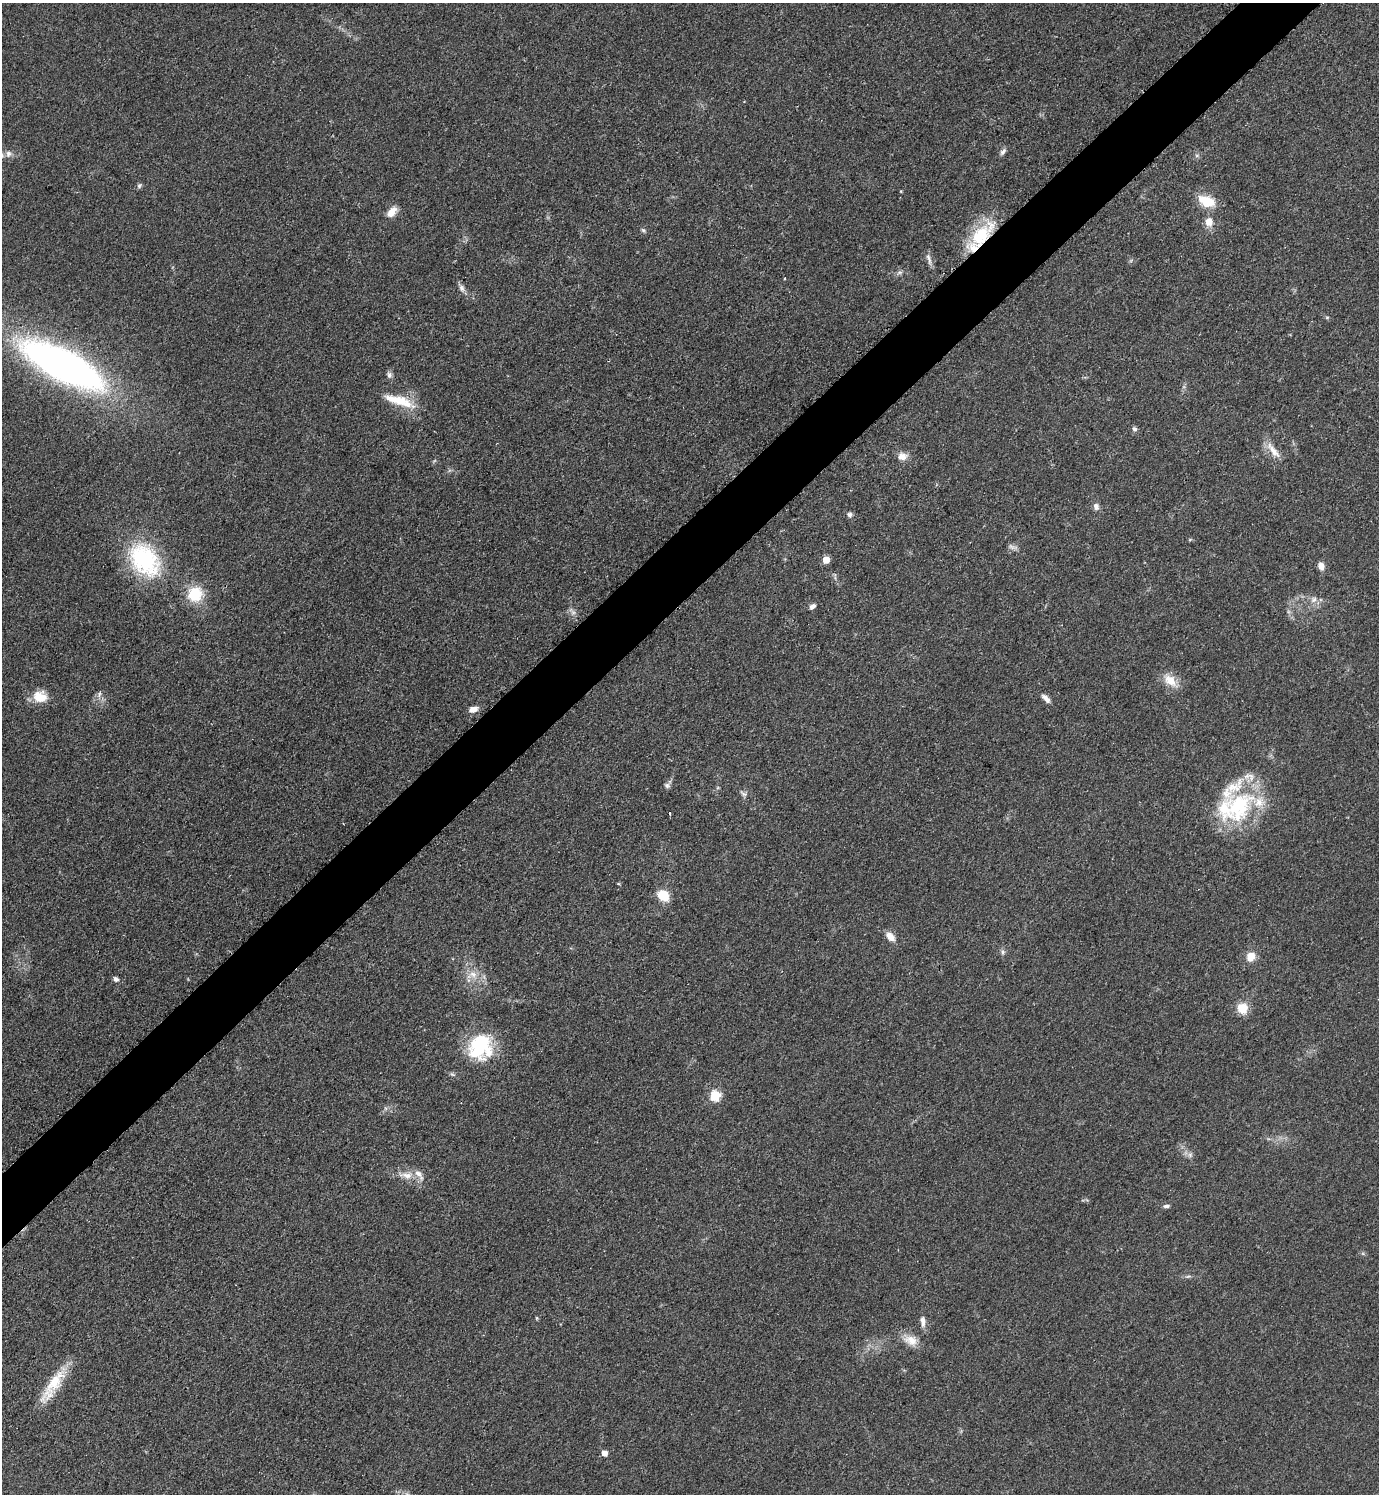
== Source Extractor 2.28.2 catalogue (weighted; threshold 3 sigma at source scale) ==
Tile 10 of 4 x 4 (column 2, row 3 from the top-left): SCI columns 1690-3066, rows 1499-2990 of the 5988 x 5990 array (HDU 1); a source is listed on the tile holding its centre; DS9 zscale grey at full resolution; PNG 1381 x 1496 px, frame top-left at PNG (2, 3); no overlay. Shown black and unused: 5% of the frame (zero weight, under 2 of 3 exposures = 1% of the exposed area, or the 3 px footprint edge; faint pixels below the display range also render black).
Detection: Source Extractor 2.28.2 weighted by HDU 2 'WHT'; one run over the whole footprint, this tile lists its part. Background 0.0801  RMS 0.0074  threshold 0.0331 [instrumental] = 3 sigma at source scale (4.5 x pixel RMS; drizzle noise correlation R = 1.50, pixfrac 1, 0.05/0.05 arcsec/px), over >= 5 px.
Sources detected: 64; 1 cosmic-ray / hot-pixel residue — not listed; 4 inside a brighter listed object's ellipse — not listed separately; the other 59 listed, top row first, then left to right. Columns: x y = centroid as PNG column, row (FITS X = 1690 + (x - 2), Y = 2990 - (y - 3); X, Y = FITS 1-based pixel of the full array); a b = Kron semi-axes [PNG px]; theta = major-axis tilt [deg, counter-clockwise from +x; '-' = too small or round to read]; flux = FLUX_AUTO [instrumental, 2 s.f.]
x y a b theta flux
1003 152 11 6 48 2.5
8 154 10 8 83 3.5
139 186 7 6 - 1.5
901 191 4 3 - 0.6
1207 202 16 9 -22 24
392 212 14 8 47 7.8
1209 222 11 9 90 7.4
643 230 7 5 -44 1.5
980 236 42 17 49 45
929 259 19 5 -75 3.6
899 272 8 6 24 2.2
785 278 3 2 - 0.93
462 288 13 7 -62 3.4
1327 317 6 4 0 0.94
62 365 68 23 -27 460
389 375 8 7 - 2.5
399 401 41 11 -17 21
1134 429 7 6 - 1.9
1273 451 27 8 -51 9.3
902 456 13 10 8 5.9
1096 506 9 7 -85 3.4
850 515 8 7 - 2.1
1190 539 6 4 20 0.82
1013 547 14 5 -17 2.7
144 560 44 31 -51 78
826 560 5 5 - 15
1321 566 10 7 -66 4.7
195 594 16 14 59 27
1313 599 10 8 44 4
812 606 7 5 33 3
572 612 14 6 -52 3.1
1170 680 22 12 -43 12
99 694 9 3 77 1.7
40 697 18 14 -7 13
1046 698 13 6 -46 3.8
473 709 10 6 17 5.4
667 785 7 6 - 2.1
743 794 12 6 -33 2.4
1239 807 49 36 57 74
618 884 5 3 - 0.69
663 896 16 12 -41 12
890 937 12 8 -44 6.9
1003 952 8 6 -81 2.2
1251 957 10 9 - 9.5
473 974 13 9 -2 7.6
116 979 8 6 -44 2.1
1242 1008 12 11 - 13
480 1047 31 27 68 50
715 1096 6 5 - 52
1190 1155 7 7 - 2.2
407 1175 18 10 -8 9
1166 1206 7 5 8 2.2
1188 1276 9 3 13 1.5
537 1318 6 3 -89 0.73
923 1321 15 7 -83 4.4
911 1340 21 13 -24 10
53 1385 54 12 57 26
604 1453 5 4 - 7.1
407 1494 8 4 -36 1.5
Overlapping masked pixels (flux is a lower limit): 1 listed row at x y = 980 236
Isophote crosses this tile's border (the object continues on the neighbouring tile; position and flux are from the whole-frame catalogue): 1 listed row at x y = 407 1494